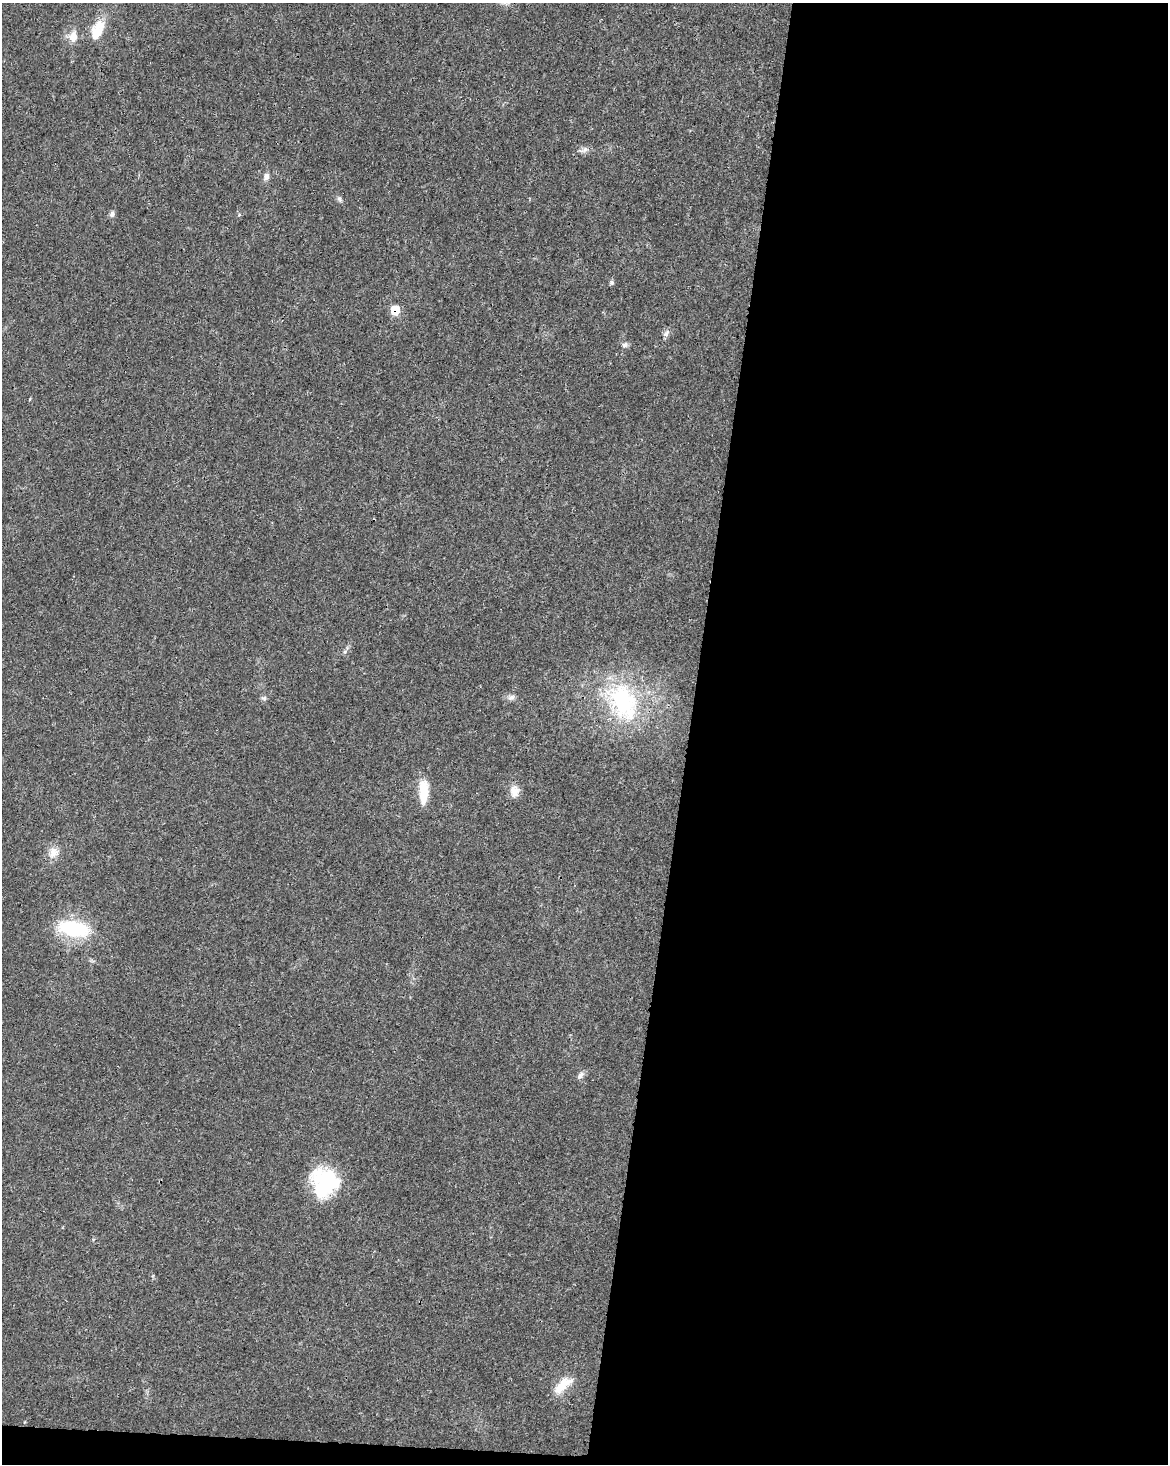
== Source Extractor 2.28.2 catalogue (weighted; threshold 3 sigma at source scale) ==
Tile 12 of 4 x 3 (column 4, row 3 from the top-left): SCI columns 3507-4672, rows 286-1747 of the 4672 x 4898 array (HDU 1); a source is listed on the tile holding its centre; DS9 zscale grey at full resolution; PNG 1170 x 1466 px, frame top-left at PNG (2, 3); no overlay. Shown black and unused: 42% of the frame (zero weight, under 3 of 4 exposures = <1% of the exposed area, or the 3 px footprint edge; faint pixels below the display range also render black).
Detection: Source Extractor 2.28.2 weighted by HDU 2 'WHT'; one run over the whole footprint, this tile lists its part. Background 0.0187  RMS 0.0031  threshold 0.0138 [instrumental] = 3 sigma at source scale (4.5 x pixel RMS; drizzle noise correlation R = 1.50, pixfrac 1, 0.0396/0.0396 arcsec/px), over >= 5 px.
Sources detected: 23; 1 inside a brighter listed object's ellipse — not listed separately; the other 22 listed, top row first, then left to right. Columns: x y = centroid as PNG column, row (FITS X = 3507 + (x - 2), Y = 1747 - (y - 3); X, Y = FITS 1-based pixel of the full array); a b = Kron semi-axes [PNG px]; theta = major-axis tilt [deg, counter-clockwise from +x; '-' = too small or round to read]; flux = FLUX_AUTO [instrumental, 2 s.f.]
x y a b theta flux
97 33 22 17 85 5.4
73 37 16 11 86 3.2
584 150 14 5 28 1.2
266 176 10 7 70 1.4
339 199 9 5 -59 0.77
112 214 8 6 66 0.91
239 215 5 4 - 0.36
612 282 6 6 - 0.56
395 310 7 7 - 7.9
666 334 11 7 63 1.1
625 345 8 7 - 0.98
30 399 5 3 - 0.23
511 697 9 7 16 1.2
264 698 7 6 - 0.68
623 701 54 34 -63 35
424 791 29 10 90 7.3
514 791 16 12 87 2.7
54 852 15 14 - 3.1
73 929 30 15 -10 24
580 1075 12 6 54 1.1
324 1182 31 29 -65 23
563 1385 33 12 41 6.3
Overlapping masked pixels (flux is a lower limit): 1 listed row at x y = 395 310